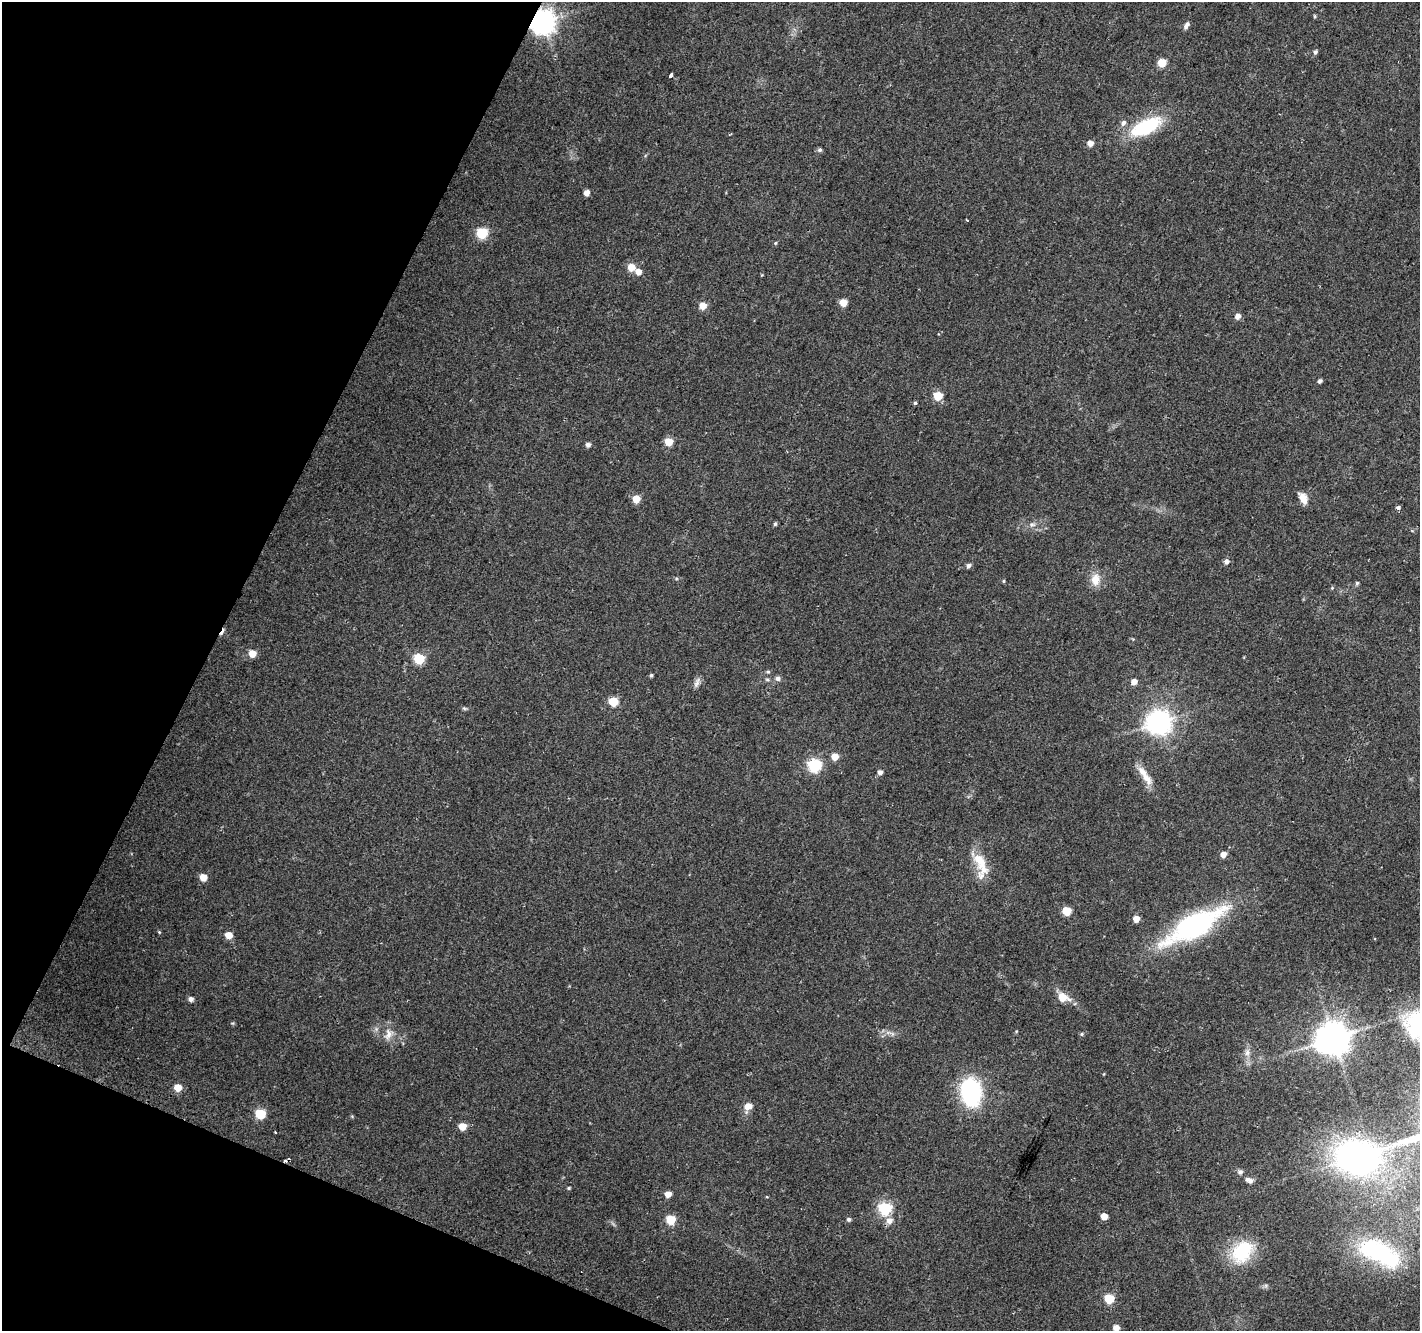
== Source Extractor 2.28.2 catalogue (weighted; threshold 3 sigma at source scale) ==
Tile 9 of 4 x 4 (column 1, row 3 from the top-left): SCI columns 23-1440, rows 1629-2957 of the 5709 x 5850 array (HDU 1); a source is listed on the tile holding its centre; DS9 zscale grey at full resolution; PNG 1422 x 1333 px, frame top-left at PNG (2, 2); no overlay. Shown black and unused: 20% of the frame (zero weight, under 2 of 3 exposures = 2% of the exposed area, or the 3 px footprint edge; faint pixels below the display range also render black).
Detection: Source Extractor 2.28.2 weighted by HDU 2 'WHT'; one run over the whole footprint, this tile lists its part. Background 0.0558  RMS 0.011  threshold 0.0496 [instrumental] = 3 sigma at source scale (4.5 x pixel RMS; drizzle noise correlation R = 1.50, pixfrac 1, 0.0396/0.0396 arcsec/px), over >= 5 px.
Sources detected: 97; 1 too faint to see at this stretch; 1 inside a brighter object's white glare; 3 cosmic-ray / hot-pixel residue — not listed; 2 inside a brighter listed object's ellipse — not listed separately; the other 90 listed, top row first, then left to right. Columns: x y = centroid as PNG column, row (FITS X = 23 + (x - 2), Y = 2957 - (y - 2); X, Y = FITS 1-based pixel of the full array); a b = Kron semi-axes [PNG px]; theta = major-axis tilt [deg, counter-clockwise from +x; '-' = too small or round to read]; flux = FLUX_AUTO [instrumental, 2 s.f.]
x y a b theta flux
543 22 8 8 - 1100
1186 25 9 5 59 4.2
1315 52 5 5 - 2.7
1162 63 5 5 - 34
670 76 4 3 - 13
1123 123 6 6 - 4.3
1146 127 31 14 26 81
1090 143 5 5 - 8.3
820 150 5 5 - 2.8
586 193 5 4 - 9.1
967 220 3 2 - 1.3
482 233 6 6 - 82
775 243 4 4 - 1.3
631 267 5 5 - 18
638 272 5 5 - 10
843 302 5 5 - 20
703 306 5 5 - 17
1237 316 5 5 - 7.1
1320 381 5 4 - 3.2
938 396 5 5 - 36
915 403 4 4 - 1.6
668 442 5 5 - 28
588 445 5 4 - 4.3
636 499 5 5 - 19
1303 499 13 7 -61 12
1398 508 5 4 - 3
775 524 5 4 - 2.2
1032 525 10 7 0 4.7
1226 562 6 5 - 4.6
968 566 5 5 - 3.9
1095 579 17 13 87 14
1004 581 5 3 - 1.2
1357 583 6 5 - 1.8
1332 588 5 4 - 1.2
252 654 5 5 - 18
419 659 6 6 - 71
768 672 5 5 - 1.7
651 675 4 4 - 1.7
778 678 7 7 - 3.5
767 679 6 4 -1 1.7
697 682 15 6 69 4.7
1134 682 5 4 - 10
613 702 5 5 - 47
464 708 7 5 -7 1.7
1159 722 8 8 - 1000
835 757 5 5 - 18
815 765 6 6 - 150
880 772 5 5 - 4.8
1147 779 20 10 -57 13
1223 855 5 5 - 9.9
980 861 39 15 -75 28
203 877 5 5 - 16
1066 911 5 5 - 43
1136 919 5 5 - 11
1194 926 69 22 29 190
159 932 5 4 - 1.1
228 935 5 5 - 17
1062 998 9 7 -20 21
191 999 5 5 - 4.7
232 1023 6 3 -17 1.2
1016 1031 5 3 - 0.96
888 1032 7 4 0 3.2
388 1034 18 12 68 11
1082 1034 5 4 - 1.7
1333 1038 10 9 - 2400
1247 1052 12 8 -86 6.7
1104 1074 5 3 - 0.8
178 1087 6 5 - 17
971 1092 25 18 -83 120
748 1106 11 8 50 10
260 1114 6 5 - 59
352 1116 5 5 - 1.1
462 1126 5 5 - 19
275 1132 3 2 - 1.2
1358 1157 51 34 2 380
1240 1172 7 6 - 2.9
1250 1181 9 7 -68 3.6
569 1188 5 3 - 1.5
668 1194 5 5 - 12
767 1197 4 3 - 0.85
885 1208 6 6 - 140
1104 1216 5 5 - 16
671 1219 6 5 - 45
849 1219 5 4 - 2.9
889 1221 8 7 - 7.3
1376 1250 46 27 -15 120
1242 1252 30 22 47 56
1266 1286 7 4 -72 1.7
1109 1298 6 5 - 55
1116 1328 5 5 - 11
Overlapping masked pixels (flux is a lower limit): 1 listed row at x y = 543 22
Isophote crosses this tile's border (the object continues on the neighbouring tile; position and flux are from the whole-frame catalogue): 1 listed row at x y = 1116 1328